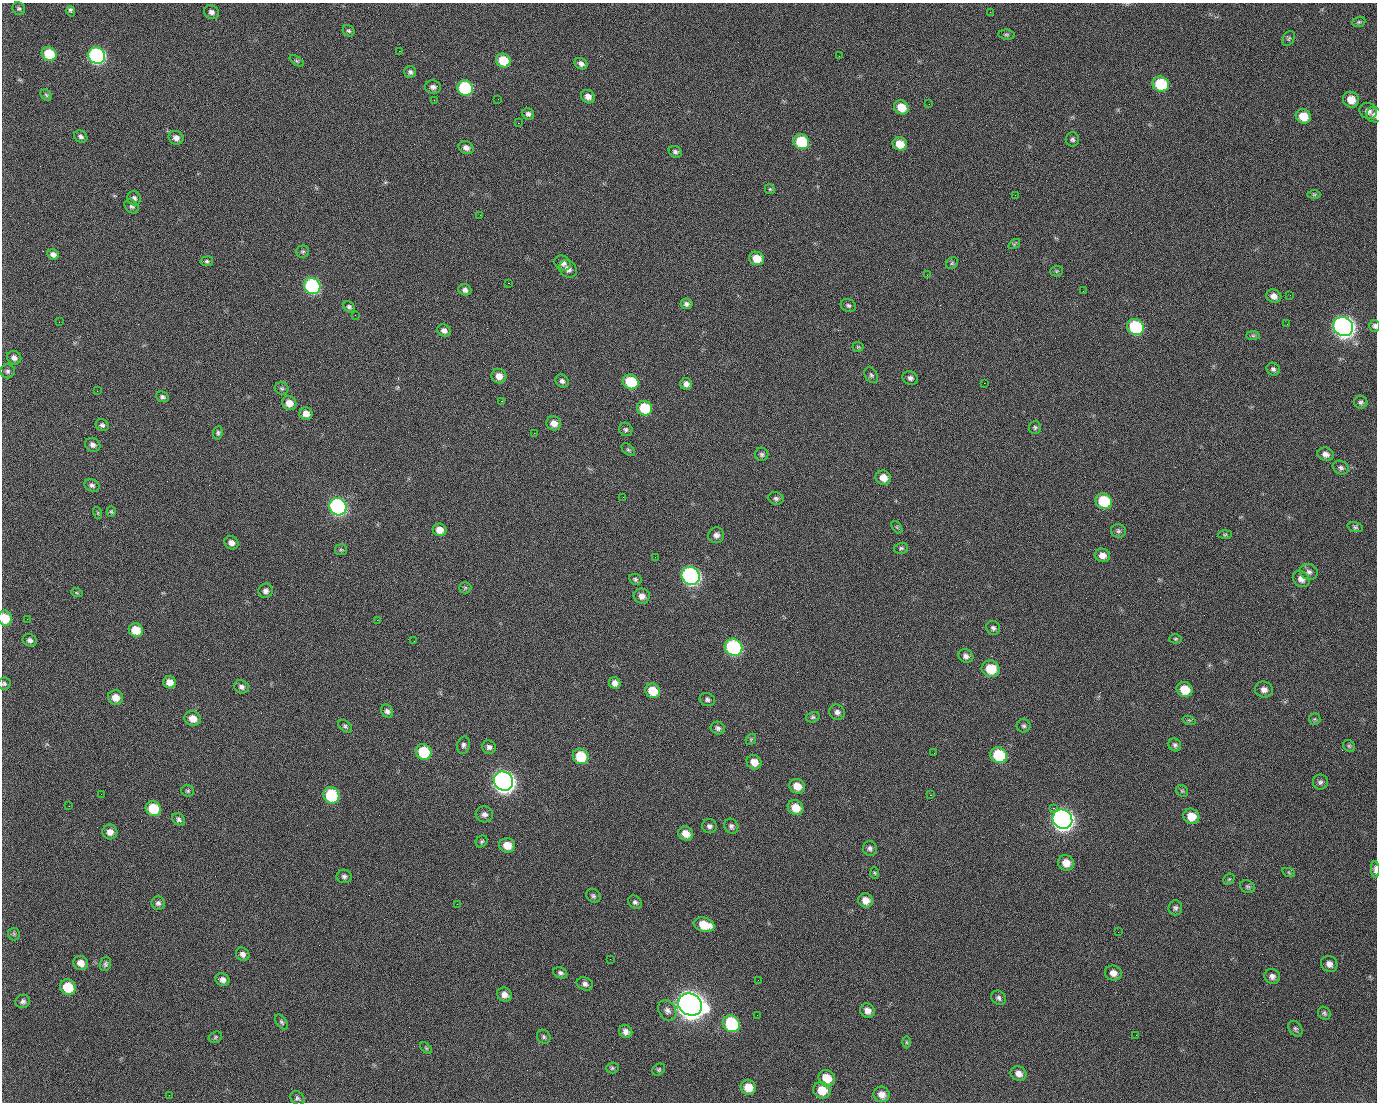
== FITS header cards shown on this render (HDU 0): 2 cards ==
NAXIS1  =                 1375 / length of data axis 1
NAXIS2  =                 1100 / length of data axis 2

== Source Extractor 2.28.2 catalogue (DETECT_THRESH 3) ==
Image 1375 x 1100 px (HDU 0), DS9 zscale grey, 1 PNG px = 1 image px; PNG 1379 x 1104 px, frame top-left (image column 1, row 1100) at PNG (2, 3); each listed source drawn as its Kron ellipse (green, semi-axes under 4 px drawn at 4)
Background 1470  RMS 30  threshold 89.5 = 3 sigma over >= 5 px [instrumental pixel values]
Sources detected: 244; all 244 listed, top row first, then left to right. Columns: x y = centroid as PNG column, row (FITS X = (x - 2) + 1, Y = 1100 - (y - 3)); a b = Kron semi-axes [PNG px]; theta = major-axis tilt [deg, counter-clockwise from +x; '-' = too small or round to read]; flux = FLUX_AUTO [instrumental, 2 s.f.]
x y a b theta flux
19 9 7 6 - 4.0e+03
71 11 5 3 - 6.5e+03
211 12 8 6 -27 7.7e+03
990 12 2 2 - 1.6e+03
1359 22 7 5 21 3.6e+03
349 31 6 5 - 3.4e+03
1007 35 8 5 -6 3.2e+03
1289 38 8 5 59 3.8e+03
399 51 2 2 - 2.2e+04
49 54 8 6 -34 7.3e+04
97 56 9 8 - 5.0e+05
839 56 2 2 - 8.1e+02
503 60 7 6 - 5.6e+04
297 61 8 4 -36 2.9e+03
581 64 7 5 -28 7.7e+03
410 72 6 6 - 5.0e+03
1161 84 8 7 - 1.0e+05
433 87 8 6 -3 6.9e+03
465 88 8 7 - 1.8e+05
46 95 6 5 - 3.3e+03
588 97 7 6 - 1.3e+04
498 99 2 2 - 1.2e+03
434 100 2 2 - 4.4e+03
1351 100 8 7 - 2.6e+04
929 104 2 2 - 7.2e+02
901 107 8 6 -32 3.5e+04
1368 111 9 8 - 1.0e+04
528 114 6 5 - 6.2e+03
1374 115 8 7 - 6.7e+03
1303 116 8 7 - 3.5e+04
518 123 2 2 - 2.6e+04
81 137 7 5 -33 5.5e+03
176 138 7 6 - 9.9e+03
1072 139 7 6 - 4.6e+03
801 142 8 7 - 9.2e+04
900 144 7 6 - 3.1e+04
466 148 8 6 -29 9.8e+03
675 152 7 5 -31 5.0e+03
770 189 5 4 - 2.6e+03
1314 194 7 4 0 2.9e+03
1015 195 2 2 - 7.0e+03
134 198 7 6 - 6.3e+03
132 206 8 6 -43 5.0e+03
480 215 2 2 - 7.8e+02
1014 244 6 4 35 3.0e+03
303 252 6 6 - 3.8e+03
53 254 6 5 - 8.3e+03
757 258 7 6 - 3.1e+04
207 261 6 5 - 3.4e+03
563 263 9 7 -35 9.6e+03
952 263 7 5 44 3.5e+03
568 269 10 8 -45 1.1e+04
1056 271 6 5 - 3.1e+03
927 275 2 2 - 1.0e+03
508 283 2 2 - 5.7e+04
312 286 8 8 - 3.1e+05
465 290 6 5 - 7.7e+03
1083 291 3 2 - 3.3e+03
1290 295 3 2 - 2.0e+03
1274 296 8 6 -22 1.1e+04
686 304 6 5 - 6.1e+03
848 306 8 6 -28 5.0e+03
349 307 6 5 - 4.9e+03
355 315 2 2 - 9.8e+02
59 322 2 2 - 1.5e+03
1287 324 2 2 - 1.0e+03
1375 326 6 5 - 5.0e+03
1135 327 9 7 -34 1.8e+05
1343 327 10 9 - 1.4e+06
444 330 7 5 -32 8.8e+03
1253 336 7 4 -1 3.5e+03
858 347 5 5 - 2.6e+03
14 358 7 6 - 8.8e+03
1273 369 7 6 - 4.9e+03
8 371 7 7 - 5.7e+03
871 375 8 6 -61 4.6e+03
499 376 7 7 - 1.6e+04
910 378 8 6 -24 6.6e+03
562 381 7 6 - 5.8e+03
631 382 8 7 - 9.1e+04
984 383 2 2 - 2.1e+04
686 384 6 6 - 1.0e+04
282 388 7 6 - 4.0e+03
97 391 2 2 - 1.5e+03
162 397 6 5 - 4.7e+03
501 401 3 2 - 5.9e+04
1361 402 6 6 - 5.0e+03
289 403 7 7 - 1.9e+04
645 408 8 7 - 6.9e+04
306 414 6 6 - 1.4e+04
554 423 7 7 - 1.5e+04
102 425 7 6 - 5.0e+03
1035 427 6 6 - 3.9e+03
626 429 7 6 - 4.8e+03
218 433 7 5 82 4.0e+03
534 433 2 2 - 9.3e+02
93 445 8 6 -28 7.6e+03
628 450 8 5 -44 3.6e+03
762 454 7 6 - 5.0e+03
1325 454 8 6 -17 9.8e+03
1341 468 8 6 -28 5.6e+03
883 478 8 7 - 2.1e+04
92 485 8 6 -25 5.5e+03
623 497 2 2 - 2.9e+03
776 498 8 6 -16 5.3e+03
1104 501 8 7 - 8.8e+04
338 507 9 8 - 5.5e+05
111 511 5 4 - 2.5e+03
98 513 6 4 -73 2.6e+03
897 527 7 4 -54 2.5e+03
1355 527 8 5 -15 4.2e+03
440 530 7 6 - 1.9e+04
1118 531 7 7 - 5.5e+03
716 535 8 8 - 9.5e+03
1225 535 7 4 2 3.1e+03
231 543 7 6 - 9.6e+03
901 548 7 5 15 3.8e+03
341 550 6 5 - 3.7e+03
1102 555 7 6 - 1.3e+04
655 557 2 2 - 8.2e+02
1309 572 9 7 -20 7.9e+03
691 576 9 8 - 6.6e+05
635 579 6 5 - 4.0e+03
1301 579 9 7 -43 1.2e+04
465 588 6 6 - 3.4e+03
266 591 7 7 - 7.9e+03
77 593 6 3 -19 2.6e+03
642 596 8 7 - 1.3e+04
5 618 7 7 - 4.1e+04
27 619 2 2 - 4.5e+03
377 620 2 2 - 1.2e+04
993 628 7 6 - 5.5e+03
136 630 7 6 - 4.0e+04
1175 639 6 4 0 2.7e+03
30 640 7 6 - 6.5e+03
414 641 2 2 - 7.4e+02
733 647 9 8 - 3.1e+05
966 656 8 6 -24 7.6e+03
991 669 9 8 - 4.7e+04
170 682 6 6 - 1.8e+04
615 683 6 5 - 9.9e+03
4 684 6 6 - 4.3e+03
241 687 8 6 -22 7.1e+03
1185 689 8 7 - 3.7e+04
1264 689 9 8 - 1.1e+04
653 691 8 7 - 4.4e+04
116 697 7 7 - 1.9e+04
707 699 8 6 -26 5.7e+03
387 711 7 5 -60 6.8e+03
837 712 8 7 - 8.0e+03
813 717 7 5 15 3.7e+03
193 718 8 7 - 2.0e+04
1315 719 6 5 - 3.2e+03
1189 720 7 4 -18 2.7e+03
345 726 8 5 -39 4.3e+03
1024 726 7 6 - 4.5e+03
718 728 7 6 - 5.8e+03
751 739 6 4 47 2.8e+03
463 745 9 6 79 6.3e+03
1175 745 7 6 - 5.3e+03
1349 746 6 5 - 3.2e+03
489 747 7 6 - 6.6e+03
424 752 8 7 - 9.5e+04
934 753 3 2 - 1.7e+03
999 755 8 7 - 1.1e+05
581 756 8 7 - 6.9e+04
754 762 8 7 - 2.0e+04
503 781 10 9 - 1.5e+06
1320 782 7 7 - 5.6e+03
797 786 8 7 - 2.3e+04
188 791 6 5 - 3.4e+03
1182 791 6 5 - 3.2e+03
101 794 2 2 - 2.8e+03
331 795 8 7 - 1.3e+05
930 795 2 2 - 8.5e+03
69 806 2 2 - 8.5e+02
796 808 8 7 - 2.9e+04
1053 808 2 2 - 1.7e+04
153 809 8 7 - 7.0e+04
484 814 8 8 - 8.8e+03
1191 816 8 7 - 3.0e+04
179 819 7 5 -45 5.3e+03
1062 819 10 9 - 1.5e+06
709 826 7 7 - 6.8e+03
731 826 8 6 -52 6.3e+03
110 832 7 7 - 1.2e+04
686 834 8 6 -36 2.0e+04
482 841 6 5 - 3.6e+03
507 845 8 7 - 2.6e+04
870 848 7 7 - 6.0e+03
1066 863 8 7 - 2.2e+04
1375 869 8 3 -89 9.8e+03
875 873 6 4 -88 2.7e+03
1289 873 6 4 -20 2.7e+03
344 876 7 7 - 5.6e+03
1229 879 6 4 41 2.9e+03
1248 887 8 6 -29 4.1e+03
593 896 8 6 -44 4.8e+03
866 900 7 7 - 1.9e+04
635 902 7 6 - 5.1e+03
158 903 7 6 - 6.1e+03
457 904 2 2 - 1.6e+03
1175 908 7 7 - 5.2e+03
704 925 10 7 -14 4.2e+04
1118 932 2 2 - 2.3e+03
14 934 6 6 - 3.6e+03
243 954 7 6 - 7.8e+03
610 959 2 2 - 2.6e+03
81 963 7 7 - 1.6e+04
105 964 7 5 70 4.6e+03
1329 964 8 7 - 1.1e+04
560 973 7 5 -24 5.2e+03
1113 973 8 7 - 1.2e+04
1272 976 8 7 - 8.0e+03
222 980 7 6 - 9.1e+03
758 980 2 2 - 1.9e+03
585 984 8 6 -22 6.6e+03
68 987 8 7 - 5.8e+04
504 995 7 7 - 1.3e+04
998 998 8 6 -42 5.5e+03
23 1001 7 6 - 5.8e+03
690 1004 12 10 -32 3.3e+06
667 1010 11 8 -59 1.0e+04
867 1011 7 6 - 1.3e+04
1324 1013 7 6 - 4.3e+03
757 1015 2 2 - 1.1e+03
282 1022 8 5 -53 4.2e+03
731 1024 9 8 - 1.8e+05
1295 1029 8 6 -56 4.8e+03
626 1032 7 6 - 9.7e+03
1136 1035 2 2 - 8.4e+02
215 1037 7 5 25 3.5e+03
544 1037 7 6 - 4.7e+03
906 1042 6 4 -90 2.7e+03
426 1048 7 4 -45 3.1e+03
612 1068 6 5 - 3.4e+03
659 1070 7 5 37 3.6e+03
1019 1073 8 7 - 1.1e+04
827 1078 9 8 - 3.5e+04
748 1087 8 7 - 2.8e+04
822 1090 9 8 - 3.5e+04
882 1094 8 7 - 1.4e+04
169 1095 2 2 - 5.6e+03
297 1098 8 6 -41 4.5e+03
At the frame edge (FLAGS 8, measured only in part): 5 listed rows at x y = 1374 115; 1375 326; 5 618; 4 684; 1375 869